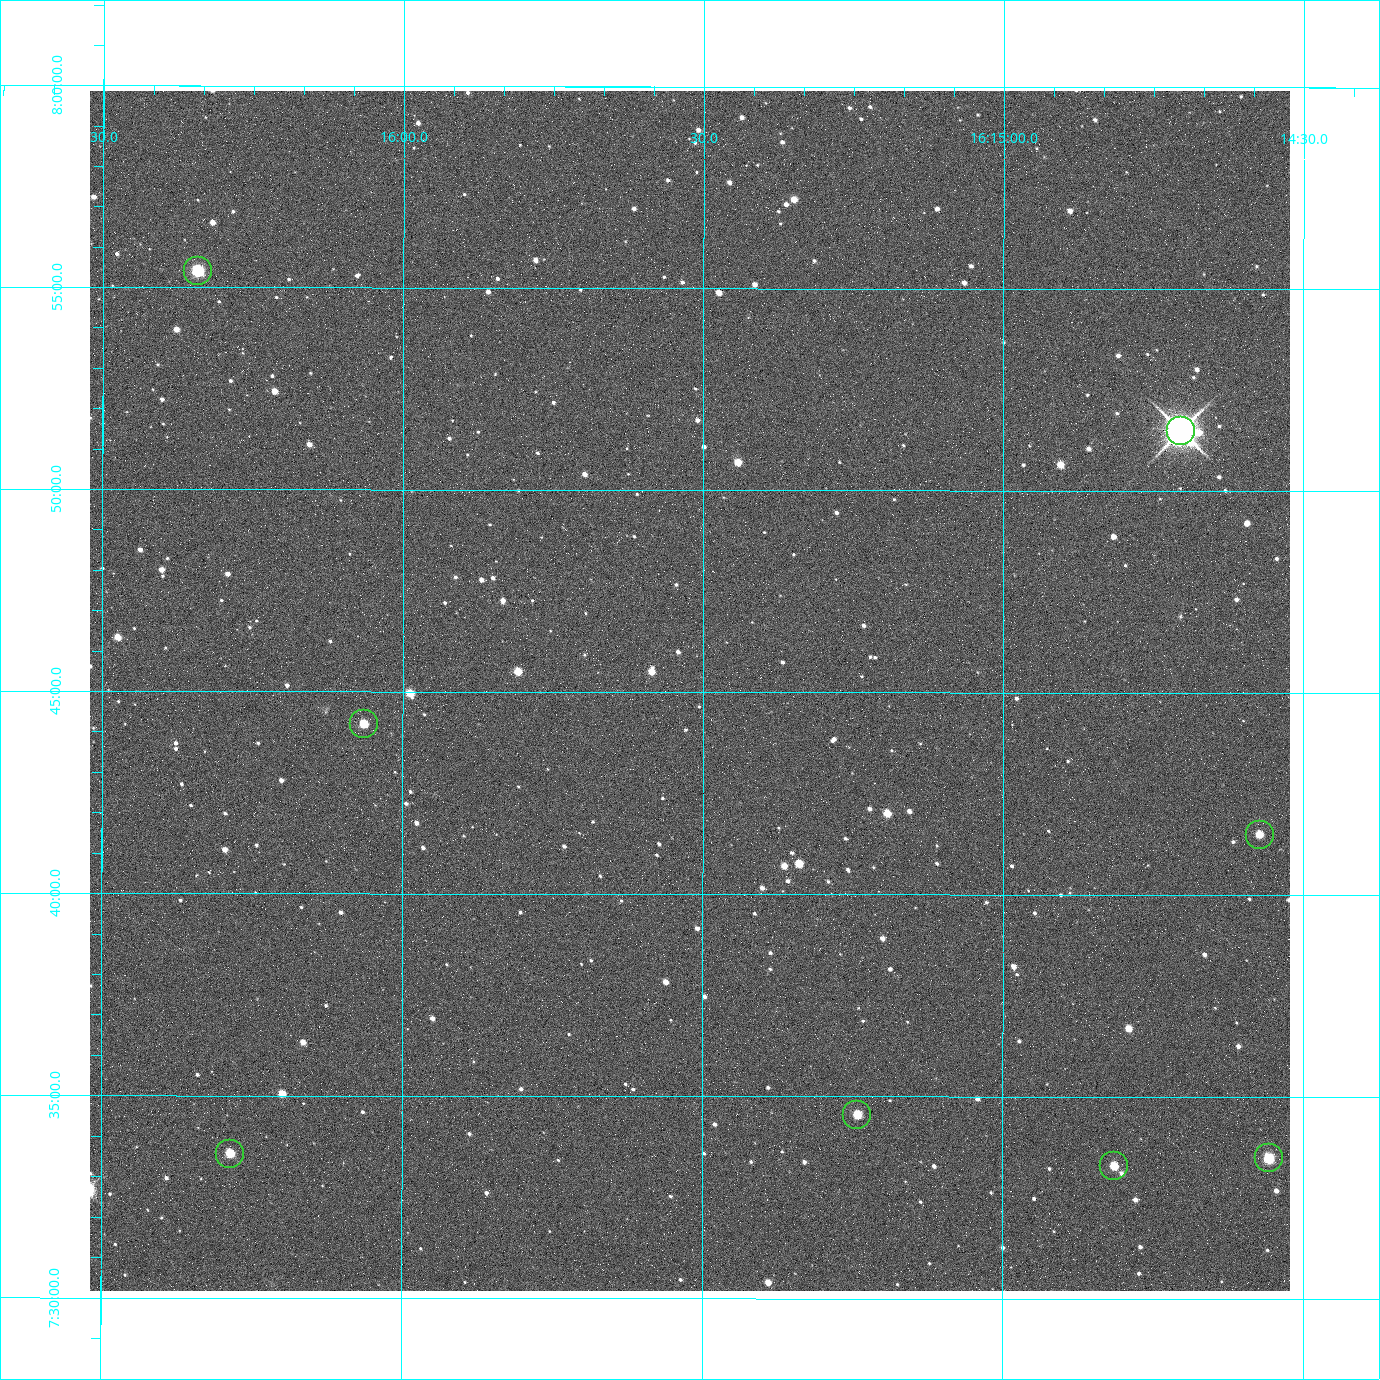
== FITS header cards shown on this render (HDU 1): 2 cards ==
NAXIS1  =                 2400 / Width of image data
NAXIS2  =                 2400 / Height of image data

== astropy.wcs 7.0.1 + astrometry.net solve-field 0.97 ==
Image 2400 x 2400 px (HDU 1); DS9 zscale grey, zoomed out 1/2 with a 90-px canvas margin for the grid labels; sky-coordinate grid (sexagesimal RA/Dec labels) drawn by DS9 from the SOLVED WCS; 8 Tycho-2 reference stars matched to detected sources circled (green)
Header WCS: RA---TAN/DEC--TAN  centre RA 16:15:31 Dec +07:45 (243.88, +7.75 deg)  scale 0.74 arcsec/px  FOV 29.6' x 29.6'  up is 0 deg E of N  parity normal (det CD < 0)
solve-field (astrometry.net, Tycho-2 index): VERIFIED the header's WCS against the Tycho-2 star catalogue (4 matches, 0 conflicts) and refined it, rather than solving blind
Solved WCS: RA---TAN-SIP/DEC--TAN-SIP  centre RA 16:15:31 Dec +07:45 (243.88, +7.75 deg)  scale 0.743 arcsec/px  FOV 29.7' x 29.7'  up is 0 deg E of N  parity normal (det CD < 0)
The solver's refit moves the header's centre by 2.8 arcsec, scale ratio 1.003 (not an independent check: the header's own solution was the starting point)
Tycho-2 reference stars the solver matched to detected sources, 8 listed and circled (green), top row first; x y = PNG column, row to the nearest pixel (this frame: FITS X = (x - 90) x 2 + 1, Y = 2400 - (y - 91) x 2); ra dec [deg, ICRS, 3 dp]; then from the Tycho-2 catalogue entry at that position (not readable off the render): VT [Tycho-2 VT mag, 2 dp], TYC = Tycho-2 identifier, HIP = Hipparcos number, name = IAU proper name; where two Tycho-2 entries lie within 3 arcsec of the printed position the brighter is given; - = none
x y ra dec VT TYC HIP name
198 271 244.086 +7.924 10.10 946-635-1 - -
1181 431 243.676 +7.858 6.72 946-1598-1 79608 -
364 724 244.016 +7.737 11.56 946-881-1 - -
1260 835 243.643 +7.692 11.91 946-916-1 - -
857 1115 243.810 +7.576 11.94 946-1047-1 - -
230 1154 244.071 +7.560 11.55 946-984-1 - -
1268 1158 243.639 +7.558 10.81 946-1083-1 - -
1114 1166 243.703 +7.555 12.21 946-959-1 - -